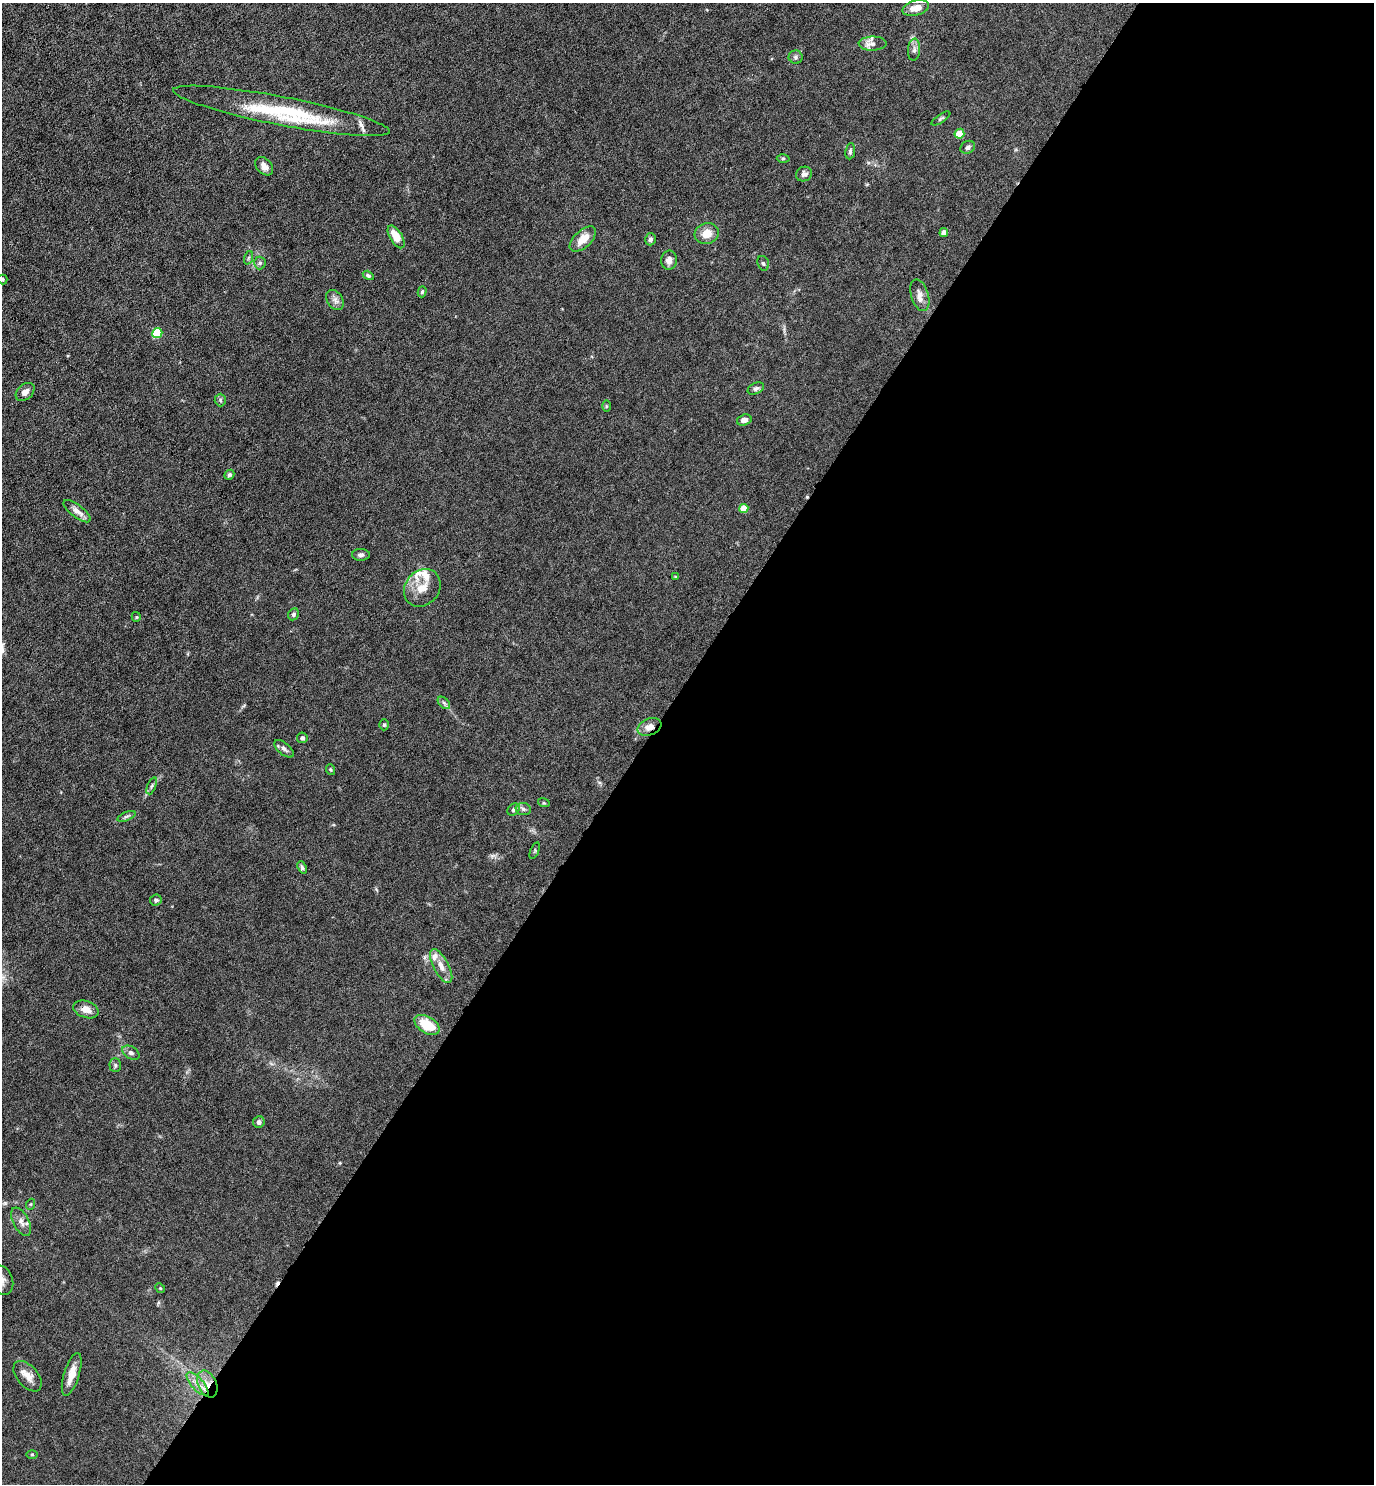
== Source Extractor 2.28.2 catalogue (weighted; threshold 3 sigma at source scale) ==
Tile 12 of 4 x 4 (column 4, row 3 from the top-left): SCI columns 4270-5641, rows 1483-2964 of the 5934 x 5928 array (HDU 1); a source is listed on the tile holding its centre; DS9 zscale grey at full resolution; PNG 1376 x 1486 px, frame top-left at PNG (2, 3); each listed source drawn as its Kron ellipse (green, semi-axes under 4 px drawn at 4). Shown black and unused: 53% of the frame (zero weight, under 4 of 8 exposures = <1% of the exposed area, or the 3 px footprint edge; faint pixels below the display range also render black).
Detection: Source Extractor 2.28.2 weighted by HDU 2 'WHT'; one run over the whole footprint, this tile lists its part. Background 0.0371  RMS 0.0027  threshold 0.011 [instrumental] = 3 sigma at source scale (4.09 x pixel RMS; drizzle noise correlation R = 1.36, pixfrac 0.8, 0.05/0.05 arcsec/px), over >= 5 px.
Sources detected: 76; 2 cosmic-ray / hot-pixel residue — neither listed nor drawn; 5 inside a brighter listed object's ellipse — not listed separately; the other 69 listed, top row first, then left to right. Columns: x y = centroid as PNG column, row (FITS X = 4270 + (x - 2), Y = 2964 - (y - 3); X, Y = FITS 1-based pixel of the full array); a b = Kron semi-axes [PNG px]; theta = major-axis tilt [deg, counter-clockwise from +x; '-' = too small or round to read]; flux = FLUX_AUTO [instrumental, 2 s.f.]
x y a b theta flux
916 8 13 7 15 2.4
873 44 14 7 1 1.4
914 50 11 6 85 0.95
796 57 7 6 - 0.55
282 111 110 14 -11 21
941 118 11 4 33 0.44
959 134 5 4 - 4.9
968 147 7 6 - 0.8
850 151 8 5 83 0.49
783 158 6 4 1 0.34
264 166 10 7 -48 1.5
804 174 8 7 - 0.9
944 232 4 4 - 1.4
707 234 12 10 15 2.9
396 237 13 6 -59 3.7
583 239 16 8 43 3.3
650 239 6 5 - 0.64
248 258 7 4 71 0.41
669 260 9 8 - 1.4
260 263 6 6 - 0.5
763 263 7 5 -72 0.51
368 275 6 4 -31 0.45
3 279 5 4 - 0.35
422 292 5 4 - 0.38
920 295 16 8 -73 1.7
335 300 11 7 -58 1.1
157 333 5 5 - 12
756 388 9 5 25 0.63
25 392 11 7 42 1.3
220 400 6 5 - 0.42
606 406 6 4 -90 0.3
744 420 7 5 18 1.4
229 475 5 4 - 0.43
744 508 4 4 - 4.2
77 511 16 6 -37 1.6
361 555 9 6 0 0.66
676 577 3 3 - 0.31
422 588 20 17 48 3.7
293 614 6 5 - 0.6
136 617 5 4 - 0.27
444 703 7 4 -45 0.49
384 725 5 4 - 0.34
649 727 12 8 21 2.1
302 738 5 5 - 0.56
284 749 12 6 -40 0.8
331 770 5 3 - 0.25
152 786 9 3 69 0.4
544 803 6 3 -17 0.28
523 809 7 6 - 0.71
513 810 7 5 46 0.53
126 816 9 3 21 0.45
535 851 9 3 69 0.28
302 867 6 4 -67 0.52
156 900 6 5 - 0.52
441 966 19 7 -61 2.3
86 1009 13 8 -19 2.1
427 1025 14 8 -31 6.8
131 1053 9 6 -31 0.79
115 1065 7 5 -89 0.5
259 1122 6 5 - 0.7
31 1204 5 3 - 0.25
21 1222 15 8 -62 1.6
2 1280 15 10 -71 2.3
160 1288 5 4 - 0.26
72 1374 22 7 73 2.9
27 1376 18 10 -49 2.3
197 1384 15 6 -48 1.9
207 1384 14 9 -64 2.8
32 1454 6 4 0 0.27
Overlapping masked pixels (flux is a lower limit): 2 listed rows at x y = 649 727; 207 1384
Isophote crosses this tile's border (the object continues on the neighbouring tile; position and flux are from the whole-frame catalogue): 2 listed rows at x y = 3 279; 2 1280